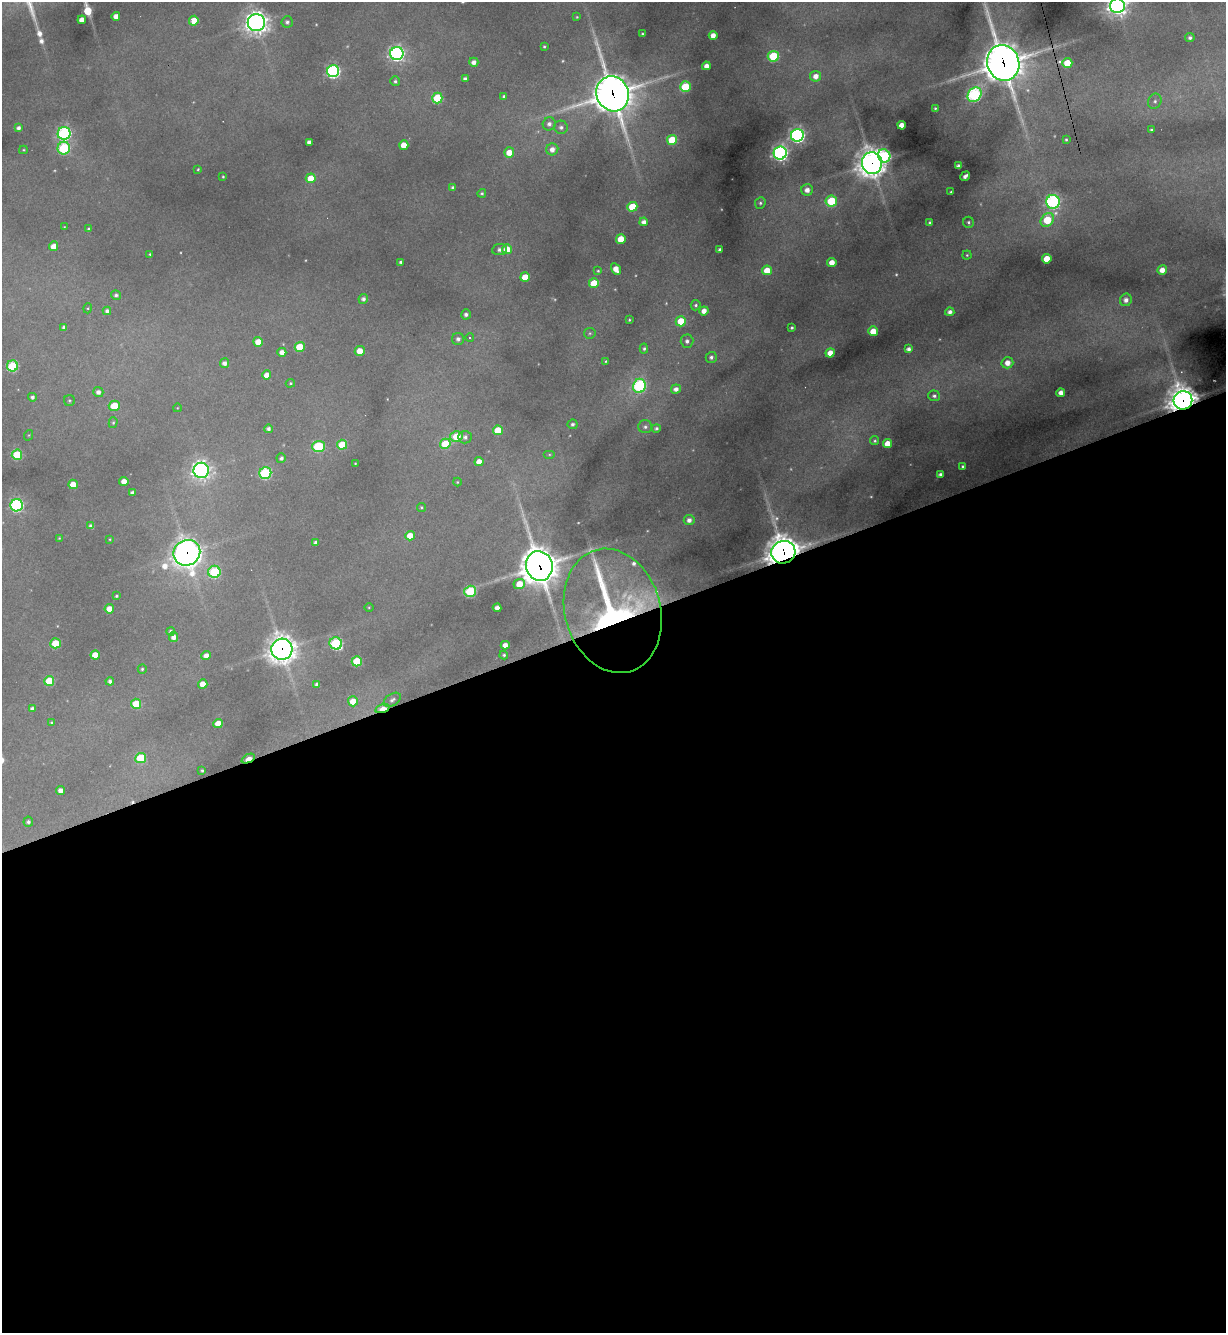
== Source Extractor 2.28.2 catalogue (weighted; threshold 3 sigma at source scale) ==
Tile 15 of 4 x 4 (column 3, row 4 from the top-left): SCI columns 2592-3815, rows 1-1331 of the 5307 x 5324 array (HDU 1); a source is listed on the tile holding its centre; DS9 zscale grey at full resolution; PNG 1228 x 1335 px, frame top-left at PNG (2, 2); each listed source drawn as its Kron ellipse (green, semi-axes under 4 px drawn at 4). Shown black and unused: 53% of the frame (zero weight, under 3 of 4 exposures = <1% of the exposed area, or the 3 px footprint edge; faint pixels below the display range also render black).
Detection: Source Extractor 2.28.2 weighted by HDU 2 'WHT'; one run over the whole footprint, this tile lists its part. Background 0.268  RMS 0.0096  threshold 0.0431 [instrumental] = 3 sigma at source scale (4.5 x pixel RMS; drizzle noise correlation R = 1.50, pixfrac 1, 0.05/0.05 arcsec/px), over >= 5 px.
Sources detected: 211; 10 too faint to see at this stretch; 2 cosmic-ray / hot-pixel residue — neither listed nor drawn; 3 inside a brighter listed object's ellipse — not listed separately; the other 196 listed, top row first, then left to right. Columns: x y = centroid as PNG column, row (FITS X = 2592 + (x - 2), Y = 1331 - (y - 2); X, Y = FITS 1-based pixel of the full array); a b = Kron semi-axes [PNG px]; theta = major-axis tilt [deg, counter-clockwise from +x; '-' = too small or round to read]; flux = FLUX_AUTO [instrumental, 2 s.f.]
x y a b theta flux
1117 6 7 7 - 700
116 16 4 4 - 8.7
577 17 3 3 - 0.98
82 20 4 4 - 9.5
194 21 5 4 - 20
287 22 5 5 - 2.9
256 23 8 8 - 890
642 34 3 3 - 1.2
713 35 4 4 - 10
1190 38 4 4 - 3.1
544 46 3 3 - 1.3
397 54 7 6 - 360
773 56 5 5 - 76
474 62 4 4 - 5.9
1003 63 18 16 -69 3000
1067 63 5 5 - 29
706 66 4 4 - 6.9
333 71 6 6 - 240
816 76 5 5 - 9.2
465 79 4 4 - 4.2
395 81 5 5 - 2.4
685 87 5 5 - 67
613 94 18 16 -63 2800
975 95 8 6 50 200
504 96 4 4 - 2.1
437 98 5 5 - 57
1155 101 8 6 65 3.2
935 108 4 3 - 1.5
549 124 7 6 - 4.8
902 125 4 4 - 11
561 127 7 6 - 3.7
18 128 4 4 - 3.8
1151 130 3 3 - 1.7
64 133 6 6 - 190
797 135 6 6 - 350
672 140 5 5 - 47
1066 140 3 3 - 1.4
309 142 4 4 - 5.6
404 145 4 4 - 15
64 148 6 6 - 110
552 149 6 6 - 7.9
23 150 4 4 - 1.1
509 152 5 5 - 15
780 153 6 6 - 420
884 156 6 6 - 160
872 163 11 10 - 1300
958 166 4 4 - 4.4
198 169 3 3 - 1.1
965 176 5 3 - 4.6
223 177 3 3 - 1
311 178 5 5 - 21
453 188 4 4 - 2.8
807 190 6 5 - 8.2
951 192 3 3 - 1.4
482 193 4 4 - 1.7
831 201 6 5 - 66
1053 202 7 6 - 250
760 203 6 5 - 2.1
632 207 5 5 - 39
1047 220 7 6 - 52
644 222 4 4 - 6.4
968 222 5 5 - 2.4
930 223 3 3 - 2.3
64 227 3 2 - 0.67
89 229 4 3 - 2
621 239 5 4 - 25
53 246 5 4 - 11
499 249 7 5 8 3
507 249 5 5 - 21
720 249 3 3 - 2.3
150 254 3 3 - 1.4
967 255 4 4 - 1.4
1047 259 5 4 - 23
401 262 3 3 - 2.4
832 262 4 4 - 12
616 269 6 4 -59 12
767 270 5 5 - 20
1162 270 5 4 - 10
598 271 4 4 - 1.4
525 277 5 4 - 20
594 283 5 5 - 31
116 295 5 4 - 2.5
363 299 5 4 - 4
1126 300 6 6 - 5.9
696 305 5 5 - 2
88 308 5 3 - 1
107 311 4 4 - 3.3
704 311 4 4 - 8.6
950 312 4 4 - 5.2
466 314 5 5 - 4
629 320 3 3 - 1.3
681 321 5 5 - 25
64 327 4 4 - 3.2
792 328 3 3 - 2
873 331 5 5 - 18
590 333 6 5 - 1.6
470 337 4 4 - 2.4
458 339 6 6 - 4.4
687 341 6 6 - 3.8
258 342 5 5 - 16
300 347 5 5 - 30
644 348 5 4 - 2
908 349 4 4 - 5
360 351 5 5 - 13
282 352 4 4 - 8.4
830 353 4 4 - 15
711 357 5 5 - 3.2
606 361 4 3 - 1.1
224 363 5 4 - 5.3
1007 363 6 5 - 9.8
12 366 5 5 - 95
267 375 4 4 - 11
290 383 4 4 - 1.1
639 386 7 6 - 150
676 389 5 4 - 5.8
98 392 5 5 - 4.7
1061 393 4 4 - 8.2
934 396 6 5 - 3.1
32 397 4 4 - 2.8
1183 400 9 9 - 1600
69 401 5 5 - 1.5
114 406 5 5 - 26
177 408 4 3 - 0.69
113 423 5 4 - 1.5
573 424 5 4 - 2.7
645 427 7 6 - 3
656 428 4 4 - 2.3
268 429 4 4 - 3.7
498 430 5 5 - 29
29 435 5 3 - 1
456 437 6 5 - 36
465 437 6 6 - 3.2
875 441 4 4 - 1.8
445 444 5 5 - 42
887 444 4 4 - 15
342 445 5 5 - 37
318 446 6 5 - 74
549 454 6 4 0 1.3
17 455 5 5 - 48
281 458 5 4 - 3.2
479 462 4 4 - 9.9
355 463 3 2 - 0.72
963 466 3 3 - 1.7
201 470 8 7 - 520
265 473 6 6 - 130
940 475 4 3 - 3.7
124 481 4 4 - 11
457 482 4 4 - 1
73 484 5 4 - 15
132 493 4 4 - 3.3
17 505 6 6 - 190
421 507 4 4 - 1.5
689 520 5 5 - 5.6
91 526 4 4 - 3.9
410 536 5 4 - 13
59 538 4 3 - 0.87
110 539 3 3 - 0.83
316 543 4 4 - 4.5
783 552 12 11 - 1800
187 553 14 12 31 1100
539 566 15 13 -73 2400
214 572 6 6 - 110
519 584 6 5 - 25
470 591 6 5 - 96
116 596 3 3 - 1.6
369 607 4 3 - 0.88
497 608 4 4 - 6.7
109 609 4 4 - 13
613 611 63 48 -74 370
171 631 4 4 - 2.6
174 637 5 4 - 7
55 643 5 5 - 45
336 643 6 6 - 140
505 645 4 4 - 8.5
282 649 10 10 - 1200
95 655 4 4 - 20
504 655 4 4 - 1.9
206 656 4 4 - 7.6
357 661 5 5 - 52
142 669 5 4 - 1.7
49 681 5 5 - 40
110 681 4 4 - 3.6
203 684 4 4 - 12
317 684 4 4 - 3
392 700 9 5 32 3.1
353 701 5 5 - 18
136 704 5 5 - 33
382 708 7 4 17 29
32 709 4 4 - 3.9
52 722 4 4 - 1.5
218 723 4 4 - 14
141 758 5 5 - 47
248 759 7 3 24 25
202 771 3 3 - 1.6
61 791 4 4 - 7.4
28 822 5 5 - 2.6
Overlapping masked pixels (flux is a lower limit): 11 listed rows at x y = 1003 63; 613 94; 872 163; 1183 400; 783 552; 187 553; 539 566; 613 611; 282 649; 382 708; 248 759
Isophote crosses this tile's border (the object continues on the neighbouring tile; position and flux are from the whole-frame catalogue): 1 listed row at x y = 1117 6
Unlisted compact peaks at least as high as the median listed source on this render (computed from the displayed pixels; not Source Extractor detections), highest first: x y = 89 12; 39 33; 41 41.